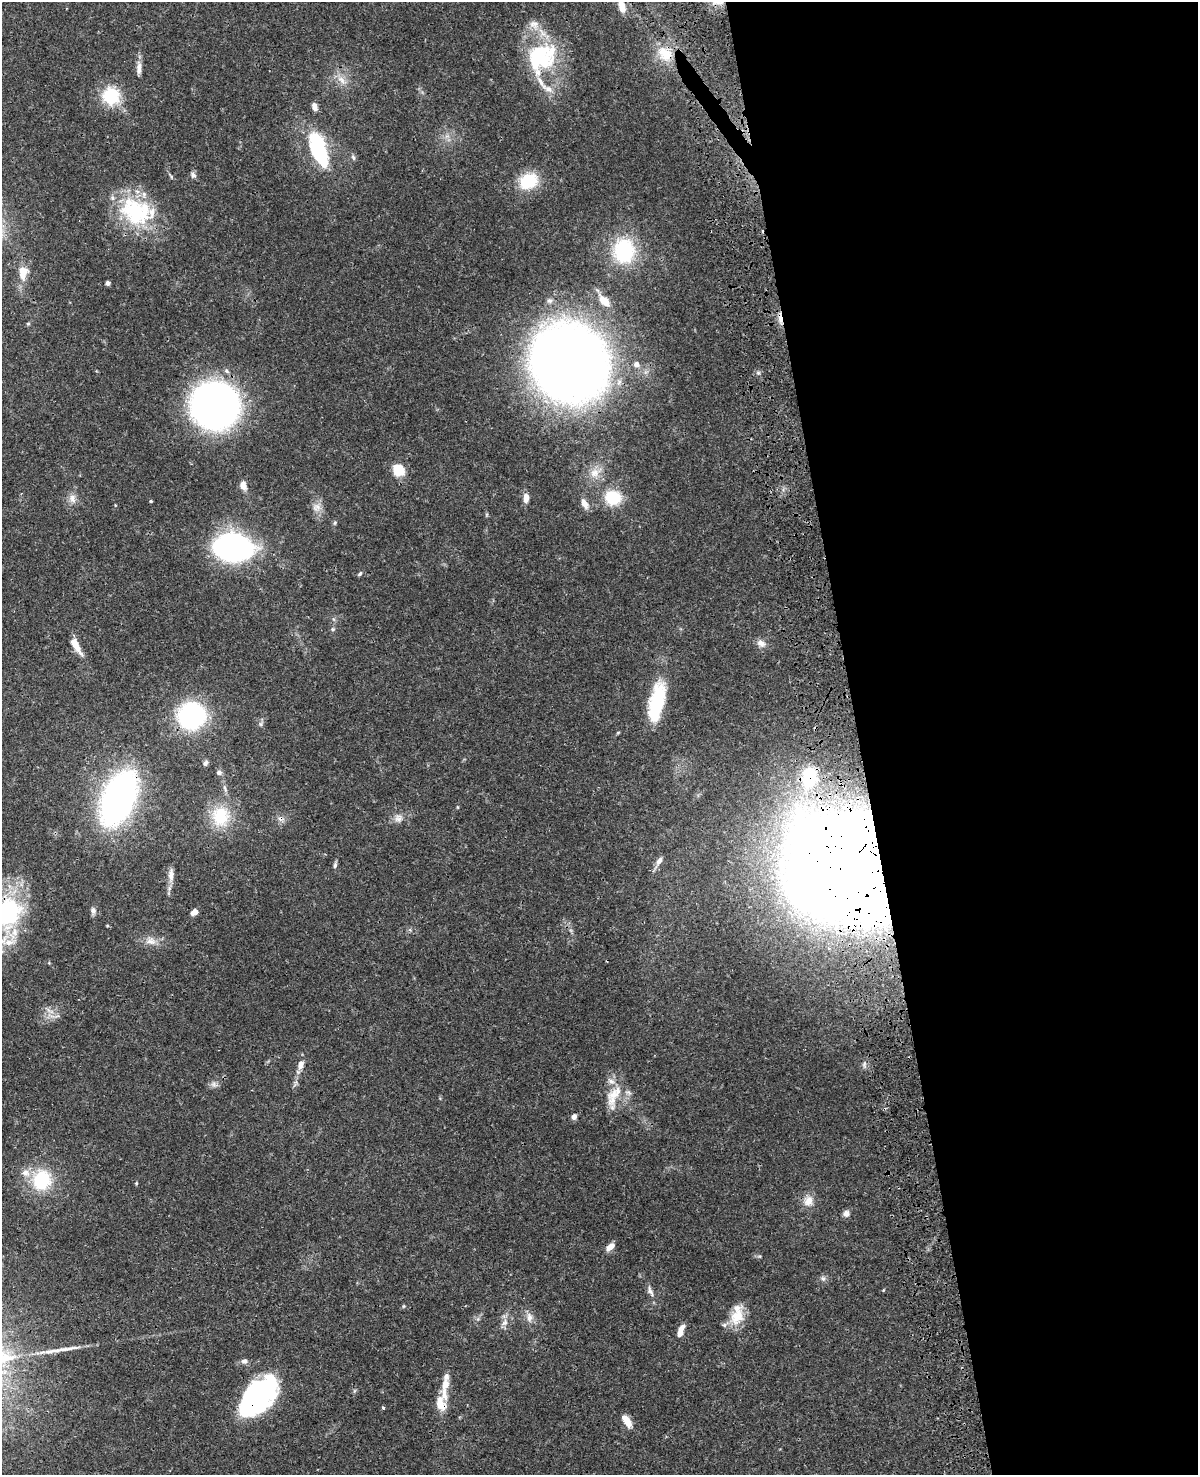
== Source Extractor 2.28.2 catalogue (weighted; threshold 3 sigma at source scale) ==
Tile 8 of 4 x 3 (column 4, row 2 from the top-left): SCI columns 3706-4901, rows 1749-3221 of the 5019 x 4863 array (HDU 1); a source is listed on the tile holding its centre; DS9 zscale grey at full resolution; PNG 1200 x 1477 px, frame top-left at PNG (2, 2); no overlay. Shown black and unused: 29% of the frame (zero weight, under 3 of 4 exposures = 6% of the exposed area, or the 3 px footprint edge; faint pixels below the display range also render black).
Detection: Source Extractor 2.28.2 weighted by HDU 2 'WHT'; one run over the whole footprint, this tile lists its part. Background 0.0238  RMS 0.0024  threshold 0.011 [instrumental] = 3 sigma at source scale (4.5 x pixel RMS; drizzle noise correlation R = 1.50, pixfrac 1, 0.05/0.05 arcsec/px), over >= 5 px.
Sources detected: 97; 5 inside a brighter object's white glare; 1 cosmic-ray / hot-pixel residue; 1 long thin detection or spike segment (spike, bleed or trail) — not listed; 13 inside a brighter listed object's ellipse — not listed separately; the other 77 listed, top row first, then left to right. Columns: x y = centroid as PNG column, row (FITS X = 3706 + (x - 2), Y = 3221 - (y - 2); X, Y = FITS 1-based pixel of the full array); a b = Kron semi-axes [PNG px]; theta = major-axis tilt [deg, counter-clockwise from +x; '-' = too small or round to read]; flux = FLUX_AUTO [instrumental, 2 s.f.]
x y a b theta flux
622 6 15 7 -75 2.3
665 54 22 15 -47 4.9
541 57 37 33 85 23
139 68 19 6 88 1.6
342 80 14 7 -51 1.8
111 96 20 19 - 10
315 107 10 5 -71 1.3
319 150 29 14 -72 21
353 157 8 4 -63 0.47
193 175 9 6 -61 0.74
528 181 24 19 24 7.8
136 212 47 32 -19 21
624 251 30 25 90 17
23 272 19 11 -88 3.7
108 283 4 4 - 0.86
604 301 13 7 -43 4.2
780 318 15 5 -82 1.5
28 324 5 4 - 0.3
570 362 51 45 -45 330
636 364 6 5 - 1.5
215 405 29 29 - 170
399 470 13 11 -44 5
595 473 14 11 34 2.7
243 485 10 7 -72 1.7
526 498 10 6 -89 1.9
613 498 20 17 -10 7.9
72 499 14 7 -76 1.4
151 501 3 3 - 0.26
584 503 12 7 -63 2.1
317 507 12 10 15 1.7
335 523 6 4 88 0.33
233 547 33 22 -5 65
360 574 7 4 45 0.42
333 629 5 4 - 0.33
761 643 12 8 -34 1.4
76 646 26 8 -59 2.6
656 702 47 16 78 14
192 716 17 16 - 46
261 724 7 4 -89 0.47
205 763 8 6 66 0.7
219 772 7 6 - 0.81
809 777 17 12 83 7.2
118 798 42 22 67 100
220 816 29 24 -86 9.9
398 819 11 9 -30 1.4
659 861 11 6 59 1.2
335 865 8 5 79 0.55
849 868 61 58 -30 720
171 875 19 7 88 1.7
93 911 9 7 -75 0.91
9 912 41 34 72 26
195 912 5 4 - 3
151 941 16 10 -5 2.2
50 1011 11 3 -29 0.8
301 1064 12 7 79 1.6
214 1084 8 7 - 0.85
615 1093 32 14 41 5.2
574 1117 6 5 - 1.1
42 1180 28 24 67 12
136 1183 5 4 - 0.25
808 1201 15 13 63 2.3
846 1213 7 7 - 1.2
610 1247 10 6 40 1.9
823 1278 7 6 - 0.62
883 1290 4 3 - 0.19
650 1291 16 6 -67 1.2
403 1306 6 4 89 0.25
737 1316 24 17 60 4.8
529 1317 14 8 -88 1.6
505 1322 11 7 57 1.3
680 1332 10 6 84 1.7
244 1361 9 7 20 0.89
445 1384 16 9 80 2.5
265 1390 59 22 47 26
440 1403 17 11 -74 3.8
383 1407 4 3 - 0.33
627 1421 15 7 -57 2.9
Overlapping masked pixels (flux is a lower limit): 11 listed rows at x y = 665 54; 136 212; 780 318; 215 405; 192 716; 809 777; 118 798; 849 868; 9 912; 265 1390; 440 1403
Isophote crosses this tile's border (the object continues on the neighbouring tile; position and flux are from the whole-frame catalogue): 2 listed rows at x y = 622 6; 9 912
Unlisted compact peaks at least as high as the median listed source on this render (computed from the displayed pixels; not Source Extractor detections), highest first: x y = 758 373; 864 1064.